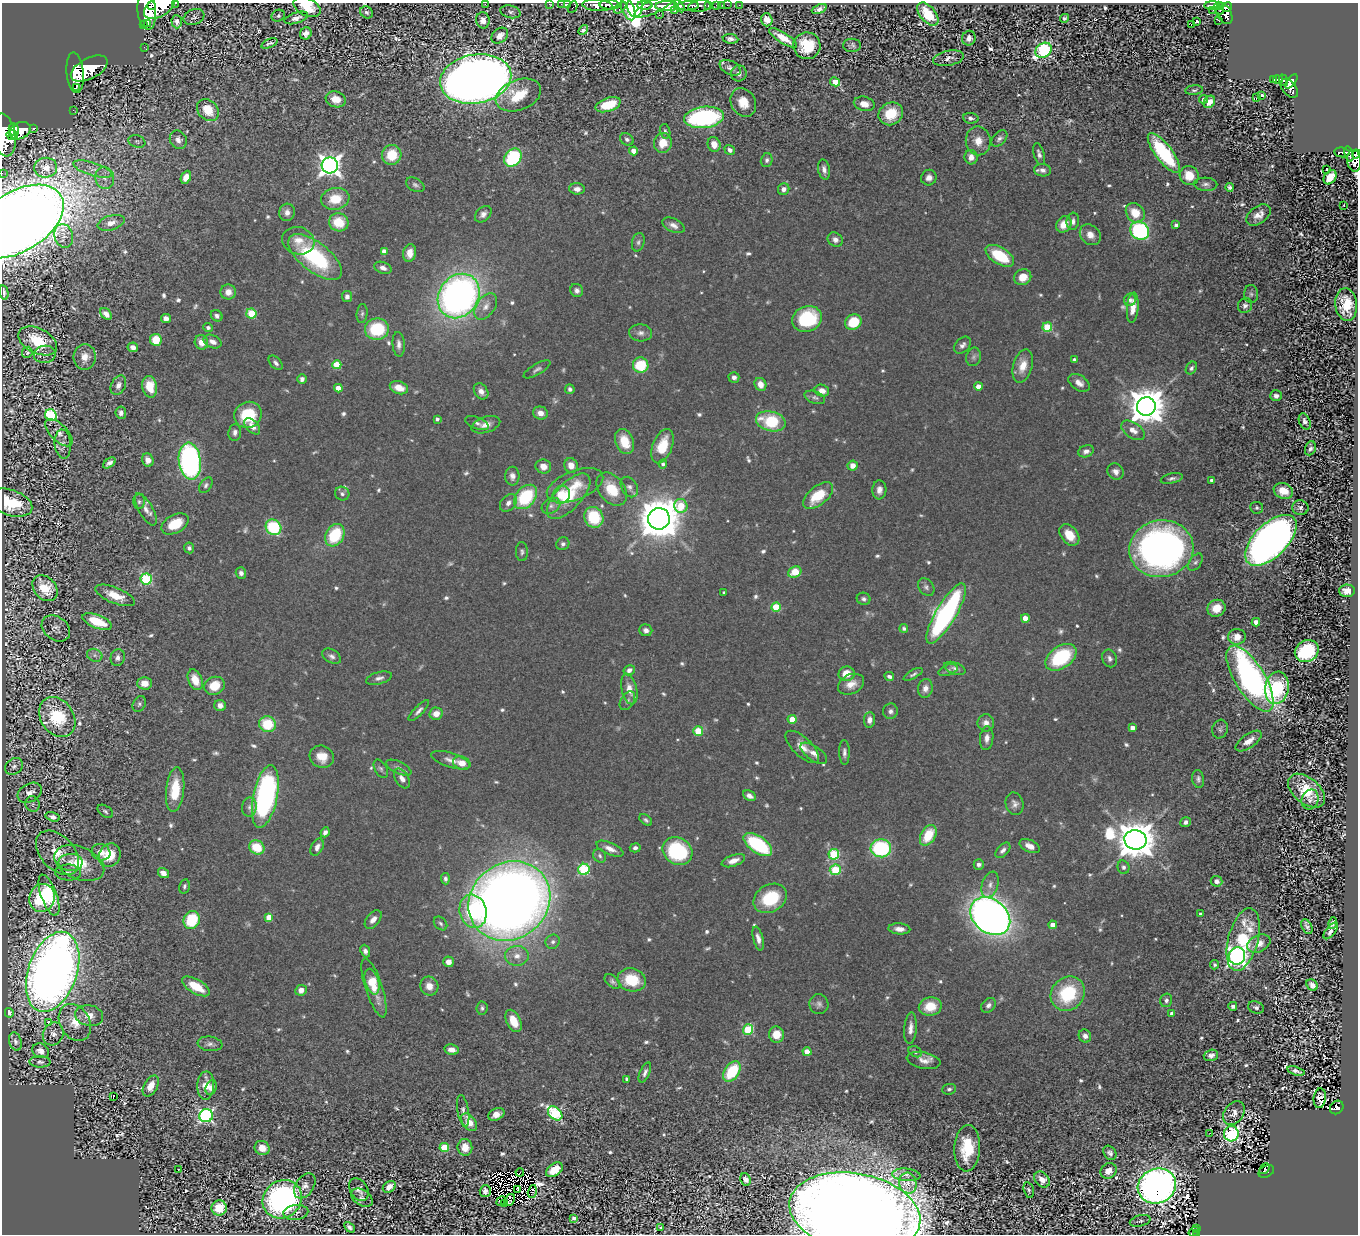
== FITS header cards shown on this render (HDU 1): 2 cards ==
NAXIS1  =                 1356
NAXIS2  =                 1232

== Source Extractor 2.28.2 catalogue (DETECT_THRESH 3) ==
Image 1356 x 1232 px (HDU 1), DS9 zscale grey, 1 PNG px = 1 image px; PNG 1360 x 1236 px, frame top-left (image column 1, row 1232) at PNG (2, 3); each listed source drawn as its Kron ellipse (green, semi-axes under 4 px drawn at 4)
Background 0.651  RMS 0.024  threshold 0.0707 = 3 sigma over >= 5 px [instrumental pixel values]
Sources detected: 811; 9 with non-positive FLUX_AUTO (blend fragments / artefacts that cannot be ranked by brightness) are neither listed nor drawn; of the other 802, the 500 brightest by FLUX_AUTO listed and drawn (302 fainter detections omitted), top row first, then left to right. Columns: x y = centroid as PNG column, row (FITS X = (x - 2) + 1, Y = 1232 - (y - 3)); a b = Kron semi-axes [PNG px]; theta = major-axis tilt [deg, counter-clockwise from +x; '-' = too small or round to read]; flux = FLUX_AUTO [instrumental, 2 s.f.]
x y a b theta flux
176 3 3 2 - 42
485 4 2 2 - 31
549 4 3 2 - 13
561 4 2 2 - 11
568 4 3 2 - 10
151 5 2 2 - 230
597 5 15 5 -4 1600
610 5 10 4 -2 1100
645 5 8 3 0 430
708 5 3 3 - 110
717 5 3 3 - 35
722 5 2 2 - 5.8
727 5 2 2 - 8.6
739 5 2 2 - 8.7
1212 5 8 3 2 240
635 6 11 7 -88 1100
667 6 11 5 -1 2700
679 6 7 4 -61 590
688 6 11 4 1 1200
700 6 11 6 7 360
1219 6 4 3 - 160
159 7 17 9 31 4600
307 7 14 9 -28 39
573 7 6 3 63 88
654 7 21 6 25 1200
1227 7 5 4 - 380
620 8 7 3 42 270
628 9 12 6 -68 930
819 9 8 4 24 6.5
147 10 19 9 -86 4500
675 10 3 3 - 130
1213 10 2 2 - 7.9
1220 10 4 2 - 94
367 12 7 5 -39 3.8
511 12 10 6 -12 5.3
1224 13 11 7 -61 620
928 14 13 7 -50 45
659 15 2 2 - 9.3
278 16 7 5 29 3.8
194 17 11 7 21 4.4
296 18 12 5 18 8.9
1064 18 4 3 - 4.3
483 20 8 7 - 11
767 20 6 5 - 13
1219 21 3 2 - 8
177 22 6 5 - 7.8
1196 22 2 2 - 1000
144 24 3 2 - 220
148 24 3 2 - 360
1191 24 3 2 - 4.3
583 30 5 4 - 4.4
306 33 6 5 - 7.9
500 36 9 7 40 12
783 38 16 5 -32 27
969 38 7 6 - 8
730 39 8 4 -7 5.7
269 43 9 4 23 4.2
852 45 9 6 1 4.8
807 46 13 13 - 51
144 47 3 2 - 8.6
1044 50 9 6 36 270
949 58 16 7 11 8.6
730 68 11 7 -27 7.5
89 69 20 10 28 5300
75 73 20 8 -85 3800
739 73 8 8 - 8.2
476 79 36 24 10 2500
1274 79 3 3 - 53
1278 80 5 3 - 200
1284 80 6 3 -71 210
835 82 5 4 - 27
1291 82 8 4 52 510
76 87 2 2 - 8300
1289 88 11 6 -48 510
1194 90 9 5 7 3.8
518 95 23 15 21 54
1261 96 3 2 - 1100
1256 98 3 2 - 5
336 99 10 8 -17 17
1203 99 4 4 - 5.1
743 102 15 12 -61 25
1209 102 7 5 54 15
864 104 10 7 -13 17
608 105 13 6 19 56
73 110 3 2 - 8.7
208 110 12 9 -46 33
891 114 12 11 - 53
704 117 20 10 7 270
971 118 8 5 -8 5.1
34 128 3 3 - 120
14 130 6 5 - 1200
20 131 11 8 23 2600
665 131 7 5 -75 3.8
4 135 21 11 -80 4700
12 135 5 5 - 920
999 138 9 6 45 5.6
627 139 7 5 -32 4.8
178 140 9 8 - 9.9
137 141 8 6 -18 3.9
978 141 14 12 -80 20
663 143 10 9 - 27
714 144 7 6 - 18
730 150 5 4 - 5.5
634 151 4 4 - 14
1342 152 8 5 -7 240
1164 153 24 8 -53 170
1039 154 11 5 -74 6.3
1349 154 8 3 -74 270
1356 154 5 3 - 310
392 155 10 9 - 44
971 157 7 6 - 12
513 158 10 8 47 130
767 160 7 6 - 4.5
1354 161 11 7 -84 660
330 165 8 8 - 1100
46 168 11 10 - 16
93 169 20 6 -17 15
824 169 10 6 -78 7.2
1043 170 8 6 -8 7.9
1326 170 3 2 - 920
2 173 2 2 - 6.6
1189 175 10 9 - 32
186 177 7 5 66 15
1330 177 8 5 55 38
105 178 11 9 -79 12
929 178 8 7 - 9.2
1206 184 11 6 -3 6.7
415 185 10 6 -28 4.9
1230 187 4 3 - 4.9
577 189 7 5 -4 8.7
784 189 6 5 - 6.6
335 199 14 11 10 38
1344 205 3 2 - 5.6
287 212 9 8 - 9
1135 213 10 8 -50 30
483 214 10 6 45 7.8
1258 215 14 8 35 17
1073 221 9 6 83 6.2
18 222 51 30 31 4800
339 222 10 9 - 38
111 223 14 7 17 15
1064 224 8 7 - 20
673 225 12 6 -25 9.3
1176 225 4 4 - 6.5
1140 231 10 8 -36 260
1090 235 11 9 -44 15
64 236 12 9 -73 9.2
835 240 8 6 -34 7.6
298 241 16 13 -17 22
638 242 9 6 76 4.9
384 251 4 4 - 11
410 253 9 6 79 15
1000 256 16 8 -31 74
315 257 32 14 -38 170
383 268 9 5 -20 7.8
1023 277 9 8 - 23
577 290 7 6 - 6
4 292 7 4 -77 4.4
228 292 8 7 - 13
1251 294 9 7 -89 4.7
347 296 5 5 - 5.9
459 296 23 19 55 790
1130 300 6 6 - 4.6
1346 305 16 11 -82 44
486 306 15 9 56 14
1245 306 7 7 - 7.3
1133 308 15 5 85 18
106 314 7 4 -44 11
251 314 5 5 - 66
362 314 9 5 84 4.2
217 316 6 5 - 5.2
166 319 5 4 - 9.6
807 319 15 12 19 110
853 322 8 7 - 52
1047 327 5 5 - 74
208 328 5 4 - 4.8
377 329 12 10 7 88
640 333 11 8 -3 8.3
156 340 6 6 - 42
38 341 21 12 -27 62
201 342 7 6 - 15
213 342 9 6 -25 9.4
399 344 12 6 -86 7.7
963 345 10 6 48 6.5
133 347 5 4 - 8.5
27 352 6 5 - 4
45 354 11 8 7 9.1
85 357 13 11 85 16
974 357 9 7 73 5.4
1075 360 4 4 - 6.7
276 363 8 5 -47 5.2
337 365 4 4 - 51
641 365 8 7 - 65
1023 366 17 9 75 23
1191 368 7 5 56 4
537 369 15 5 30 5.7
734 377 5 5 - 6.1
302 379 5 4 - 6.2
1079 383 12 7 -34 11
760 384 7 5 -64 14
118 385 10 7 65 8.5
978 386 4 4 - 16
150 387 11 7 -79 32
338 388 4 4 - 15
399 388 9 6 -19 19
570 389 5 4 - 4.4
481 391 9 6 -57 9.3
822 391 7 5 -20 14
1276 396 6 5 - 6.4
815 397 11 6 -21 5
1146 406 9 9 - 4200
121 413 6 5 - 5.4
540 413 7 6 - 12
51 415 6 5 - 170
248 415 14 12 32 72
437 419 3 3 - 4.1
771 421 15 10 -14 79
1305 422 8 5 -68 6.8
477 423 12 5 -22 5.3
486 425 15 8 17 13
252 426 10 6 -45 12
1133 430 13 7 -33 15
235 432 8 6 83 6.5
59 433 17 8 -45 10
625 442 13 9 -68 38
63 444 14 8 -85 9.2
662 446 18 9 69 45
1310 448 7 5 68 5.4
1086 451 8 6 21 6.8
148 460 7 5 -69 11
190 461 18 11 -84 520
109 463 7 4 37 6.1
663 464 4 4 - 4.3
571 465 7 6 - 16
543 466 8 7 - 13
853 466 5 5 - 14
1116 472 8 7 - 8.7
512 476 9 7 -89 9.2
1172 478 11 5 13 5
1211 480 3 3 - 4.4
206 485 9 5 54 4.3
575 485 30 14 21 39
629 487 11 8 -59 7.2
612 489 18 12 -52 47
879 490 9 7 87 9.3
1283 491 10 8 -20 21
342 494 7 7 - 5
561 495 9 8 - 40
569 496 29 13 47 60
818 496 18 9 39 47
525 497 14 9 49 110
139 502 7 5 -88 4
10 503 23 12 -19 79
508 503 10 7 47 8.3
551 506 10 7 28 7.5
681 506 7 6 - 55
1257 508 6 6 - 3.9
1300 508 8 7 - 6
146 509 18 7 -60 12
594 517 11 9 -64 75
659 519 11 10 - 5500
175 524 15 9 29 43
273 527 8 7 - 110
335 535 12 9 60 80
1069 535 12 8 -52 27
1271 540 32 16 44 1300
563 544 7 6 - 5.1
189 548 5 5 - 4.9
1161 549 32 28 10 780
522 552 9 6 -87 4.4
1195 562 10 5 56 4.6
795 572 7 5 28 34
241 573 6 5 - 6.8
146 579 5 5 - 160
926 587 10 7 -52 5.7
45 588 14 11 -49 42
1347 591 8 6 2 15
724 592 3 3 - 4.1
115 595 21 8 -22 27
864 599 7 6 - 4.4
776 607 4 4 - 59
1216 608 9 8 - 26
946 614 34 10 59 370
1025 618 4 4 - 20
97 621 15 6 -21 52
1256 622 4 4 - 14
56 628 15 11 -37 8.6
904 628 4 4 - 4.3
646 630 6 6 - 6.5
1237 637 9 7 -2 21
1307 651 12 10 32 160
95 655 8 6 -21 5.4
332 656 10 6 -32 6.3
1061 657 17 11 36 120
118 658 8 7 - 6.8
1110 658 9 7 -67 6
955 668 11 6 -19 5.8
629 670 6 5 - 7.5
948 670 10 5 19 4.4
847 674 8 7 - 21
913 674 11 4 29 4.2
889 677 5 4 - 4.8
379 678 13 6 15 7.3
1250 679 37 15 -58 570
195 680 11 6 -67 25
144 683 7 6 - 18
851 684 14 9 26 16
214 686 10 8 23 34
925 688 9 7 79 9
1277 688 16 12 80 130
629 689 16 7 -77 17
627 701 10 6 58 5.6
139 704 8 6 63 4.1
220 705 6 5 - 9.1
419 711 14 4 46 6.3
890 711 7 7 - 6.1
436 714 7 6 - 16
57 717 21 16 -56 84
792 719 4 4 - 27
869 720 8 5 84 8.2
986 723 8 8 - 11
267 724 8 8 - 61
1132 728 4 4 - 9.9
1220 729 9 7 73 4.8
698 731 5 5 - 64
987 738 12 6 84 9.8
1249 741 15 6 35 15
802 747 21 9 -43 17
844 752 12 5 -89 6.3
814 753 15 7 -35 11
322 757 12 11 - 24
451 760 20 7 -17 12
462 763 9 6 -19 17
14 766 9 7 33 5.3
399 768 14 6 -25 7
381 769 10 6 -60 4.6
402 778 11 6 -58 10
1198 779 9 6 -81 5.3
175 790 22 9 84 51
1306 791 21 13 -40 64
30 793 13 9 29 12
265 796 32 12 78 410
749 796 7 5 -28 7.4
1310 800 10 8 67 9
33 804 8 7 - 4.5
1015 804 11 9 -77 8.2
249 807 9 7 80 6.6
105 811 9 5 -34 4
53 817 7 4 -16 6.7
646 820 7 4 -39 3.8
1186 822 5 4 - 5.8
325 832 5 4 - 6.3
928 835 11 7 59 48
1135 840 11 9 -10 5200
758 844 16 8 -35 150
1030 846 11 6 -26 13
257 847 8 6 -32 49
317 847 9 5 63 8.8
635 848 5 4 - 4.7
881 848 10 9 - 160
610 849 14 6 -23 12
1003 850 9 5 47 6.3
677 851 15 13 -33 140
101 852 9 8 - 13
58 853 26 16 -46 43
834 854 5 5 - 130
110 855 12 10 57 36
600 856 7 6 - 4.1
733 861 12 5 19 14
70 862 12 8 1 11
79 863 26 16 -23 50
979 864 5 5 - 6.6
1123 867 7 6 - 5.1
584 869 6 5 - 160
835 870 5 5 - 96
68 872 13 8 -1 8.5
163 873 6 4 -35 10
445 879 6 4 -86 4.5
1217 881 6 5 - 7.7
990 885 13 8 70 11
184 886 7 5 78 3.8
49 895 22 8 -70 53
42 898 14 13 - 120
770 898 17 13 30 80
509 901 43 38 37 2400
473 911 17 13 -74 120
1201 914 3 3 - 5.5
990 916 22 16 -39 1400
269 917 4 4 - 34
373 919 11 6 51 11
192 920 9 8 - 72
441 923 8 5 -46 3.8
1333 923 6 4 82 4.5
1053 925 4 4 - 16
1307 927 8 5 -62 5.5
899 929 11 5 -5 11
1331 931 10 4 51 8.2
758 939 12 5 -76 8.9
1243 939 32 15 75 120
553 942 7 6 - 5.1
1259 944 12 8 25 18
365 951 6 4 -68 6.2
517 956 12 10 7 15
1237 956 9 8 - 830
448 962 5 5 - 12
1215 965 4 4 - 3.8
53 972 41 24 71 2200
632 980 14 11 -11 59
612 981 9 5 -40 4.6
372 982 13 6 -74 39
1312 985 6 5 - 7.7
196 986 15 7 -30 40
429 986 9 9 - 15
374 988 31 8 -72 28
301 990 6 5 - 11
1068 994 18 16 47 100
1166 1000 7 5 75 4.7
819 1004 10 9 - 6.7
988 1005 8 6 46 5.7
930 1006 11 9 12 36
1233 1006 4 4 - 7.7
1256 1007 8 6 -17 6.4
482 1008 7 5 84 3.9
9 1013 5 4 - 4.6
1172 1014 4 4 - 9.6
89 1016 14 10 -10 18
513 1021 12 7 -64 30
75 1022 19 14 -60 31
48 1023 3 2 - 25
910 1028 16 6 86 11
748 1029 5 5 - 110
53 1034 12 10 64 8.8
776 1034 8 7 - 26
1085 1036 7 6 - 7.4
15 1042 9 6 -73 5.3
210 1044 12 7 -7 7
452 1050 7 5 -10 12
41 1051 8 7 - 10
807 1052 4 4 - 24
915 1052 7 5 -26 5.2
1211 1055 7 5 18 7.2
924 1060 17 8 -11 14
40 1062 10 5 -1 4.5
732 1071 11 7 54 85
1296 1071 9 3 -17 4.8
645 1073 11 5 67 6.1
627 1079 4 4 - 5.7
151 1086 11 6 60 20
206 1086 14 8 87 25
211 1088 7 5 67 8.6
949 1089 7 5 8 4.1
113 1097 3 2 - 24
1320 1098 10 6 83 8.9
1337 1107 7 6 - 220
463 1111 16 5 -81 6.2
555 1113 8 6 -42 200
1234 1113 13 9 53 12
496 1114 8 5 25 11
206 1116 7 6 - 360
469 1122 10 6 -54 18
1210 1133 3 2 - 11
1231 1134 7 7 - 380
444 1147 5 4 - 59
465 1147 8 7 - 22
262 1148 8 6 -30 18
967 1148 23 13 87 70
1110 1153 8 6 -56 6
1265 1169 6 3 49 59
178 1170 3 2 - 21
554 1170 9 6 36 32
1108 1171 8 7 - 17
1266 1171 8 5 28 130
520 1172 4 2 - 7.3
906 1175 14 6 -5 8.9
746 1179 6 5 - 7.5
1042 1180 9 6 -47 14
908 1183 10 8 -76 12
305 1186 14 9 56 10
1157 1186 19 17 24 1300
389 1187 7 5 35 13
517 1189 4 3 - 5.3
359 1190 12 8 -56 8.8
1029 1190 8 5 -76 4.1
485 1191 6 5 - 5.8
532 1192 6 3 75 31
362 1198 12 7 -34 7
282 1199 20 18 40 490
510 1200 6 4 55 5
501 1201 5 4 - 5.3
505 1204 3 2 - 4.1
219 1208 8 7 - 34
296 1212 12 7 6 8.2
855 1212 66 39 -10 4900
574 1218 4 4 - 5.7
1140 1221 10 5 14 4.4
349 1227 6 4 -48 5.5
660 1228 3 3 - 4.2
1197 1229 3 2 - 8.5
1194 1232 5 3 - 42
1196 1234 3 3 - 30
At the frame edge (FLAGS 8, measured only in part): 17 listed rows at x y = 176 3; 485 4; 549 4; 561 4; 568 4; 597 5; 610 5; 159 7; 307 7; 573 7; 147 10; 4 135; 1356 154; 2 173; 18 222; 855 1212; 1196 1234
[302 fainter detections neither listed nor drawn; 9 non-positive-flux detections neither listed nor drawn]